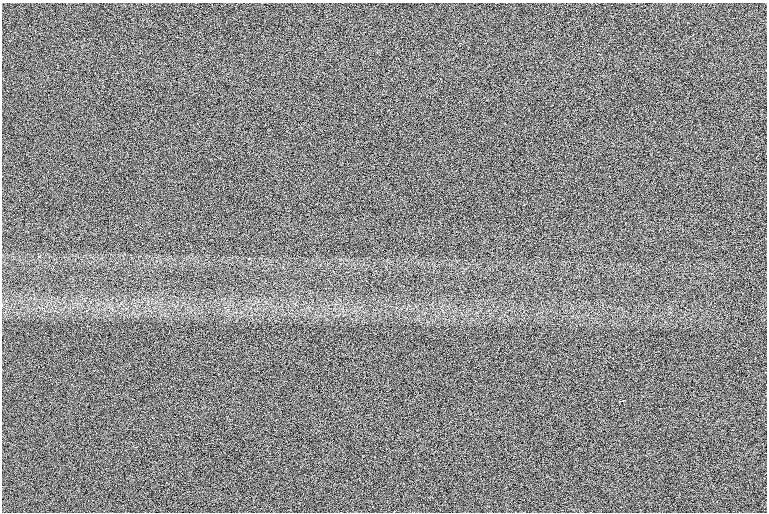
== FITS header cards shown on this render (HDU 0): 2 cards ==
NAXIS1  =                 1530 /
NAXIS2  =                 1020 /

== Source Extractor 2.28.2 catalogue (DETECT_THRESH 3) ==
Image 1530 x 1020 px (HDU 0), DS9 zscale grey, zoomed out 1/2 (1 PNG px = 2 x 2 image px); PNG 769 x 514 px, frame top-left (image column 2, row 1019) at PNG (2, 3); no overlay
Background 100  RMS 17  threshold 51.5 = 3 sigma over >= 5 px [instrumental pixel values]
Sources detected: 4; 2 cannot appear on this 1/2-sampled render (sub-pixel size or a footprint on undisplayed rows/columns) and are not listed; the other 2 listed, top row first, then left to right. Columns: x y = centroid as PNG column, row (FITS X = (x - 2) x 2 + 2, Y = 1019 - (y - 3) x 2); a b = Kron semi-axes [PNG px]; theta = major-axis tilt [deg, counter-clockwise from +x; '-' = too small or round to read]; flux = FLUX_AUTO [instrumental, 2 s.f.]
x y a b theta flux
624 400 4 1 - 4200
620 401 3 1 - 6500
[2 sub-pixel or undisplayed-footprint detections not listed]